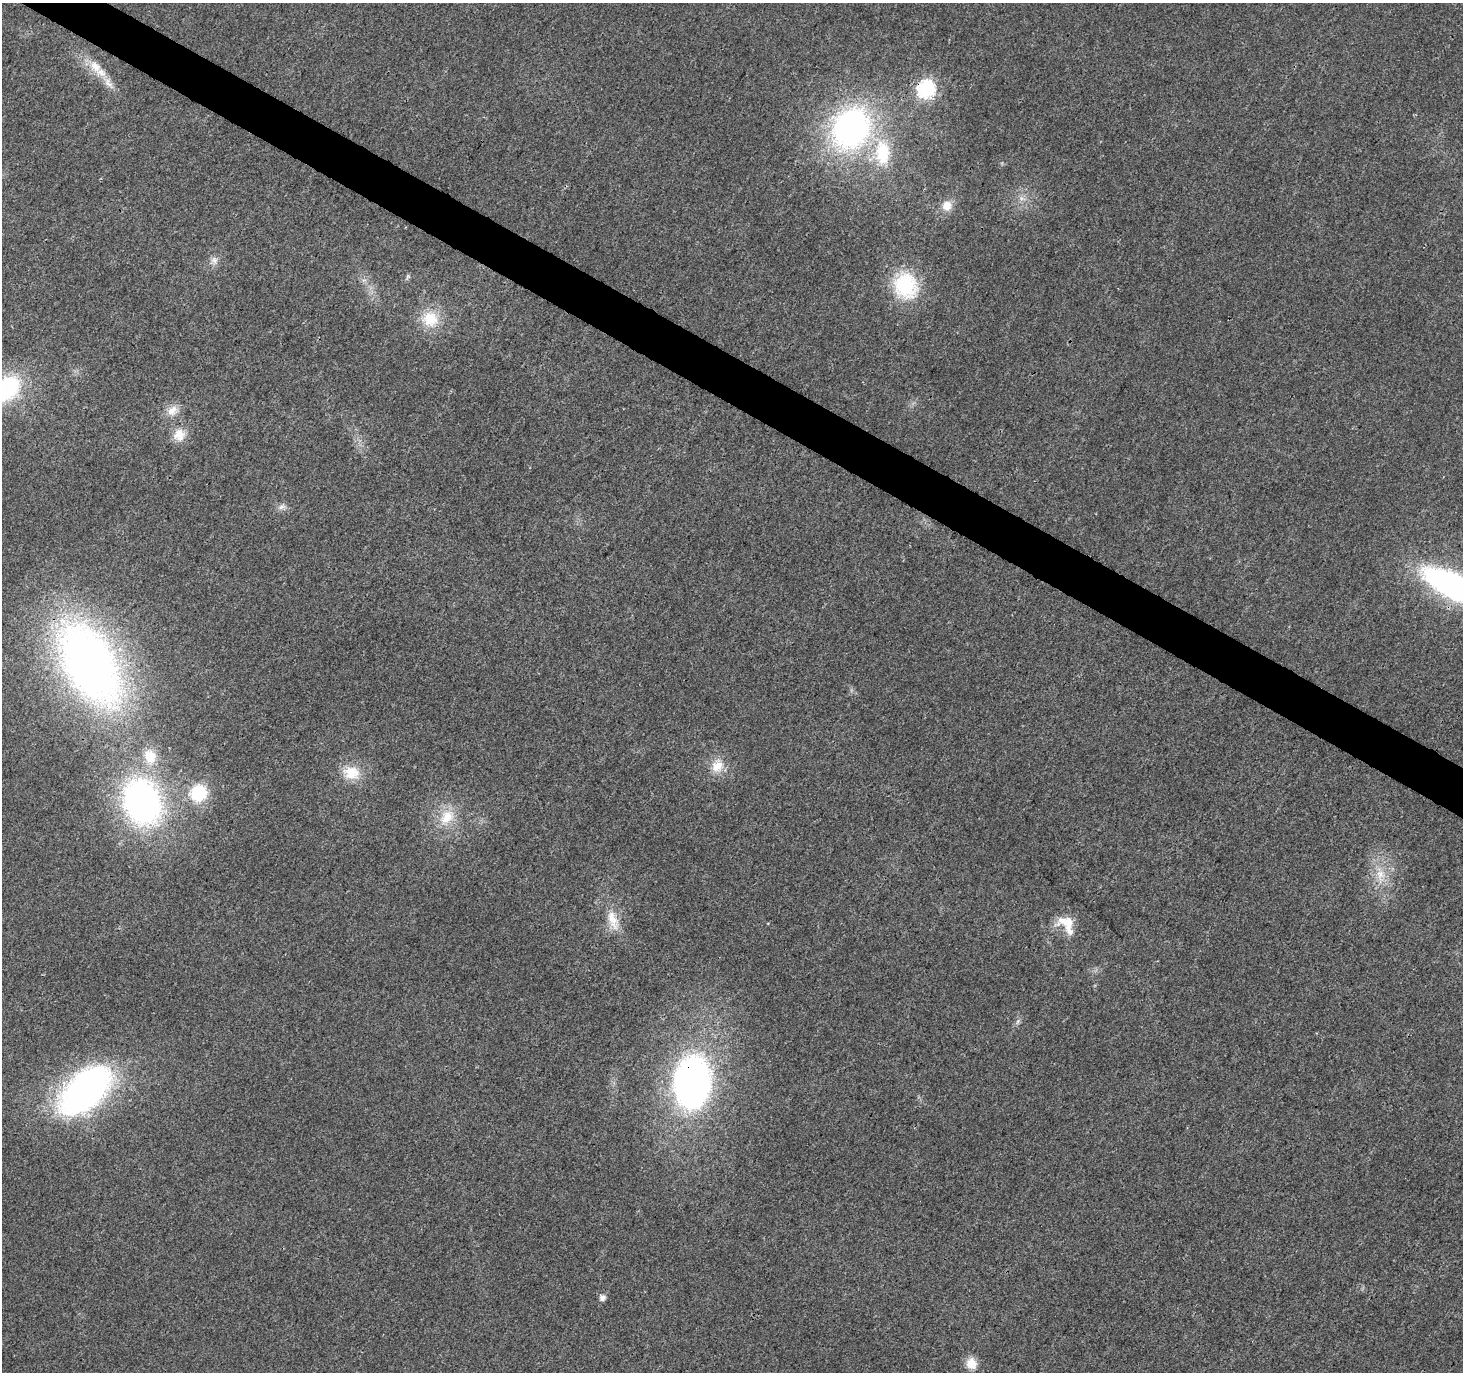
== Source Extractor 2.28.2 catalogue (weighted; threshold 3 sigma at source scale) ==
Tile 11 of 4 x 4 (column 3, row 3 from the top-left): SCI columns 2925-4385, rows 1563-2932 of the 5855 x 5931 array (HDU 1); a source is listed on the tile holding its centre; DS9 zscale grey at full resolution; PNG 1465 x 1374 px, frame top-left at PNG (2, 3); no overlay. Shown black and unused: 3% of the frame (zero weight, under 3 of 4 exposures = <1% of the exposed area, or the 3 px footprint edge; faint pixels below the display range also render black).
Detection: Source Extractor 2.28.2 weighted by HDU 2 'WHT'; one run over the whole footprint, this tile lists its part. Background 0.00519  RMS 0.0025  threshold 0.0111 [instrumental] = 3 sigma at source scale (4.5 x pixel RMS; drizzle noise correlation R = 1.50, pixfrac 1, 0.0396/0.0396 arcsec/px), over >= 5 px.
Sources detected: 30; all 30 listed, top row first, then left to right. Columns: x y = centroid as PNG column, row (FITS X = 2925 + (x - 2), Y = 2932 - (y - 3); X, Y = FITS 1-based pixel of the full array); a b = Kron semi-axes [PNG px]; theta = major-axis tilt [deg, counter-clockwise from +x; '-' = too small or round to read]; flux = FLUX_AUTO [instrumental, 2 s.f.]
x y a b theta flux
95 66 22 13 -44 4.7
109 83 22 9 -53 3
926 89 8 7 - 64
851 128 38 32 60 78
883 153 36 20 -87 14
1021 198 7 5 -46 0.82
947 206 13 12 - 2.8
214 260 10 10 - 1.4
906 286 30 26 -69 19
430 319 23 21 -33 7.7
5 389 30 21 32 30
172 411 16 13 35 3.1
179 435 17 16 - 3.9
282 507 11 6 12 1.1
1453 586 46 17 -27 98
89 663 81 45 -60 170
150 756 20 15 -75 5.5
717 766 19 16 60 4.4
351 773 22 18 -12 6.3
199 793 17 17 - 12
142 802 49 39 -69 77
447 817 25 17 47 6.9
1380 876 24 10 -87 4.8
613 920 31 13 -70 5.5
1066 924 26 17 -47 5.8
1018 1021 8 5 60 0.66
692 1082 42 29 86 110
85 1090 55 30 42 93
602 1298 6 6 - 1.4
971 1363 14 12 -71 3.4
Overlapping masked pixels (flux is a lower limit): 3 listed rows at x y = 926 89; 1453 586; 692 1082
Isophote crosses this tile's border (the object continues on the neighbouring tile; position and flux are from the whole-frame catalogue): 2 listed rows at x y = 5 389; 1453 586